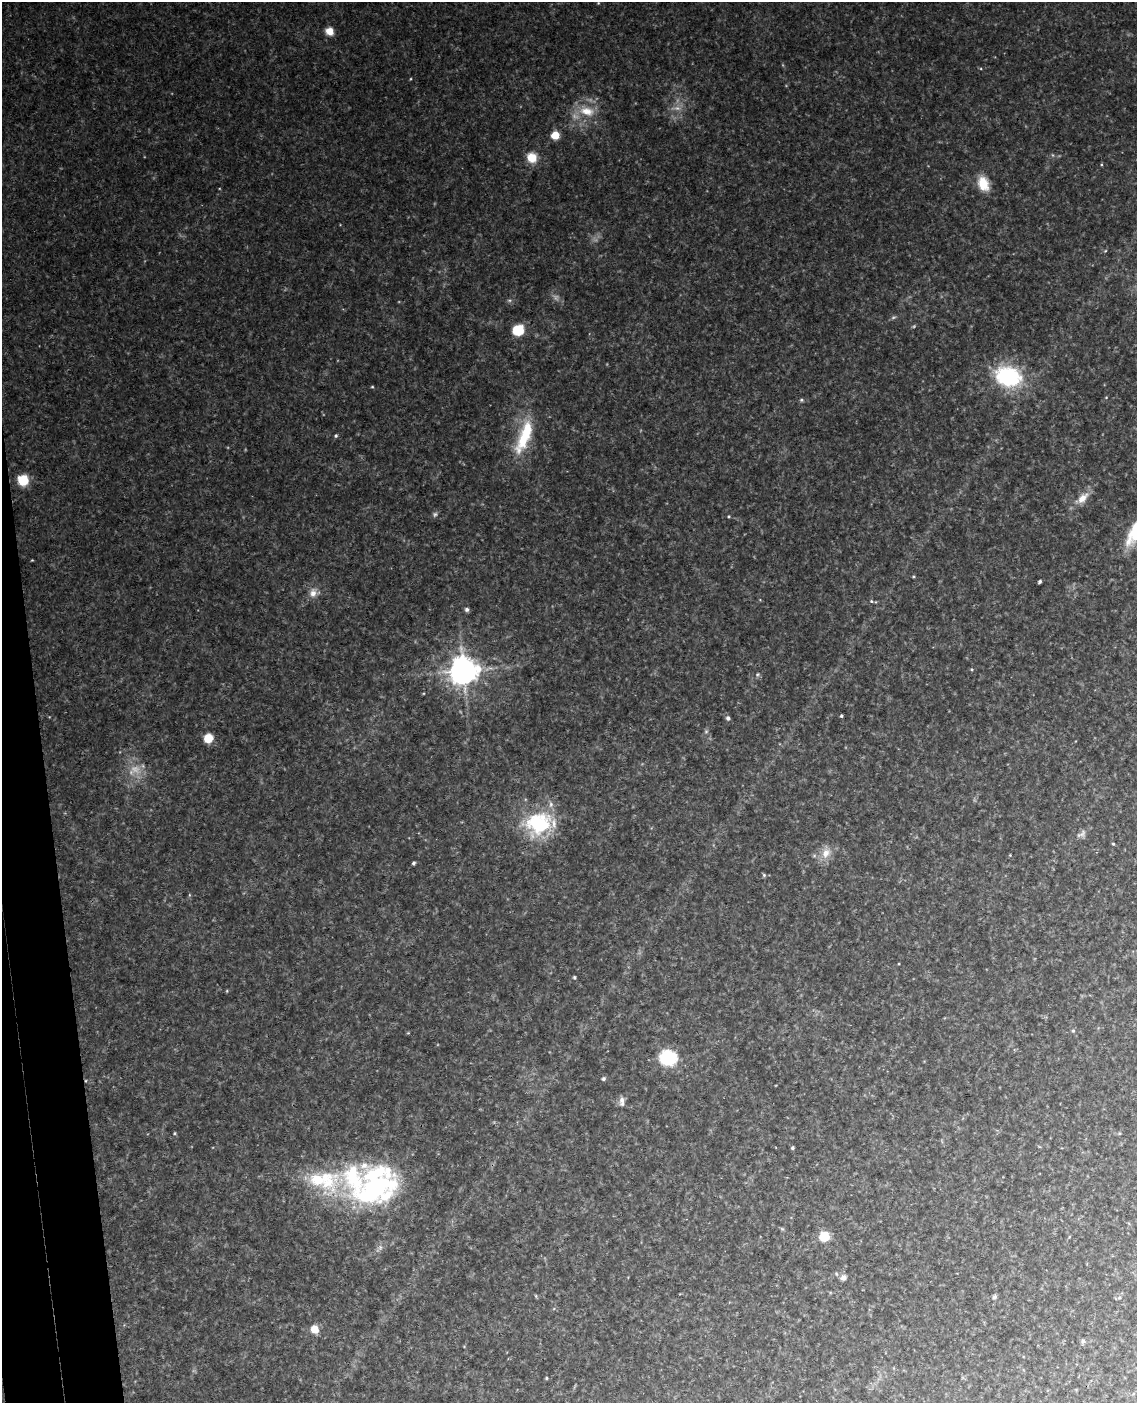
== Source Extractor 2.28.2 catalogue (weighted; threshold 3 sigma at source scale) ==
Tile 7 of 4 x 3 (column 3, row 2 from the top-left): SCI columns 2328-3462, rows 1643-3043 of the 4652 x 4581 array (HDU 1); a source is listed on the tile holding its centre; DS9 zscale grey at full resolution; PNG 1139 x 1405 px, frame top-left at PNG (2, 2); no overlay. Shown black and unused: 4% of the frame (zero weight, under 3 of 4 exposures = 6% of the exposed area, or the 3 px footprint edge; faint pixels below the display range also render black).
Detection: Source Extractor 2.28.2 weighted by HDU 2 'WHT'; one run over the whole footprint, this tile lists its part. Background 0.116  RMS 0.01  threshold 0.0451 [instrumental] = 3 sigma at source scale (4.5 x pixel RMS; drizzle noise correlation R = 1.50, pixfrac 1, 0.05/0.05 arcsec/px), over >= 5 px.
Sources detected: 72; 9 too faint to see at this stretch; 1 inside a brighter object's white glare — not listed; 1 inside a brighter listed object's ellipse — not listed separately; the other 61 listed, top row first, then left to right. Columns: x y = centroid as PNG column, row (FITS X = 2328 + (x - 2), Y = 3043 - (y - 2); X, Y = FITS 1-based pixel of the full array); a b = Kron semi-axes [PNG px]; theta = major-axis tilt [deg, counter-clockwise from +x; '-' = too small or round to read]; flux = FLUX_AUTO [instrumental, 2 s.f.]
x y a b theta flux
598 3 5 4 - 1.2
329 31 9 8 - 11
587 111 25 14 -16 26
555 135 5 5 - 45
532 157 11 10 - 18
983 184 18 12 -70 22
1105 251 5 4 - 0.97
518 330 7 7 - 49
1008 377 16 12 -17 150
372 387 4 3 - 1.1
1106 397 5 3 - 0.8
801 400 6 5 - 1.7
336 436 5 4 - 1.8
524 436 45 14 70 55
23 480 8 8 - 36
1082 498 21 10 42 14
435 514 7 6 - 2.4
729 516 4 3 - 1.2
1136 528 38 14 52 39
32 560 3 2 - 0.83
914 576 4 3 - 1.1
1040 582 4 3 - 2.2
313 593 14 12 31 9.8
871 601 6 4 -16 1.6
467 609 5 5 - 2.5
971 669 4 4 - 1.1
464 670 9 9 - 1500
757 674 7 6 - 2.3
841 716 4 3 - 1.4
728 718 5 5 - 3.3
706 731 6 5 - 2.1
208 738 6 6 - 33
538 823 36 29 15 85
1082 834 15 8 30 5.3
1113 844 4 3 - 1.3
826 853 18 12 72 14
1010 855 3 3 - 0.76
413 863 4 3 - 2.2
764 875 5 5 - 1.6
189 895 5 3 - 1
574 977 4 3 - 1.6
227 991 4 4 - 1
1073 1031 5 5 - 1.6
408 1033 4 3 - 0.9
668 1058 9 8 - 140
603 1079 5 4 - 2.2
622 1101 14 7 87 5.1
174 1133 5 4 - 1.1
792 1148 3 3 - 2
323 1180 69 32 -13 110
374 1189 57 32 27 190
782 1229 6 5 - 1.4
824 1236 8 8 - 26
1069 1237 5 3 - 0.87
843 1278 8 7 - 4.7
536 1296 5 4 - 1.2
995 1297 5 5 - 2.9
1119 1297 7 6 - 2.4
314 1329 7 7 - 15
1083 1341 6 5 - 2.2
546 1378 5 4 - 1.2
Isophote crosses this tile's border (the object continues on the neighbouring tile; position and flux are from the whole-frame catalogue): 1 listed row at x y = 1136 528